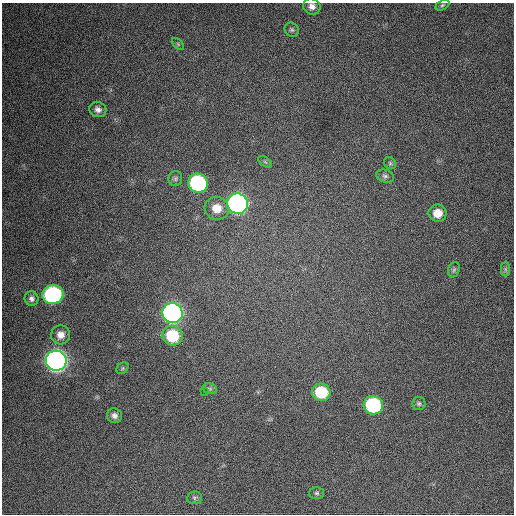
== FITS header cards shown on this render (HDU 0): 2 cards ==
NAXIS1  =                  512 / Axis length
NAXIS2  =                  512 / Axis length

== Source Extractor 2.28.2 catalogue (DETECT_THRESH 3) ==
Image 512 x 512 px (HDU 0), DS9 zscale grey, 1 PNG px = 1 image px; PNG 516 x 516 px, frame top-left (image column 1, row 512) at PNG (2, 3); each listed source drawn as its Kron ellipse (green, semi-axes under 4 px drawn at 4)
Background 661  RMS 19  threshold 55.5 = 3 sigma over >= 5 px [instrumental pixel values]
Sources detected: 30; all 30 listed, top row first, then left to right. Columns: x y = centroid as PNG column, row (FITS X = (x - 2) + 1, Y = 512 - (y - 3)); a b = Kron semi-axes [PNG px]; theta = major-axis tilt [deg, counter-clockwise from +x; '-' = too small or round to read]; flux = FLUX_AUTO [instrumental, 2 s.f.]
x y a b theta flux
442 5 7 4 27 2200
312 6 9 8 - 6700
292 30 7 6 - 2800
178 44 7 4 -46 2000
98 109 9 7 -23 5900
265 162 8 4 -37 2400
390 163 6 5 - 2100
385 176 9 6 -18 3800
175 178 8 6 75 3300
198 183 10 9 - 180000
237 204 10 10 - 530000
217 208 12 11 - 19000
438 213 9 8 - 16000
505 269 7 4 -89 2500
454 270 8 5 68 2900
53 295 10 9 - 250000
32 299 7 7 - 4500
173 313 10 10 - 560000
61 335 9 9 - 10000
172 336 10 9 - 56000
56 361 10 10 - 900000
123 368 6 5 - 2000
210 389 7 5 -18 2300
204 392 2 2 - 2400
321 392 9 8 - 53000
419 404 6 6 - 2700
373 405 9 9 - 150000
114 416 7 7 - 5100
317 493 7 5 -1 2400
194 498 7 6 - 2800
At the frame edge (FLAGS 8, measured only in part): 1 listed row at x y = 312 6